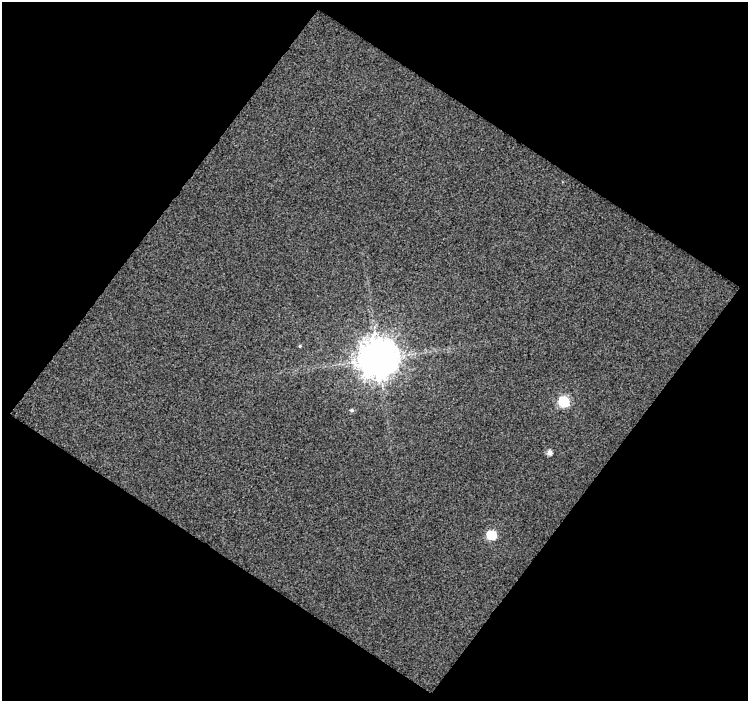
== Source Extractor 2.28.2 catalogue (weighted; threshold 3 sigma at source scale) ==
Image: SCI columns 2-747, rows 27-725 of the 747 x 752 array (HDU 1 of 3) = the unmasked area's bounding box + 8 px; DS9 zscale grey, full resolution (1 PNG px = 1 image px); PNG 750 x 703 px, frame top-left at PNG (2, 2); no overlay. Shown black and unused: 51% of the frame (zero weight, under 3 of 4 exposures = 2% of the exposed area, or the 3 px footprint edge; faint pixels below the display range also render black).
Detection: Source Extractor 2.28.2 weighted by HDU 2 'WHT'. Background 0.0161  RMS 0.092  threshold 0.413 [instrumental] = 3 sigma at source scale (4.5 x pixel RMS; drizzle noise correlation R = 1.50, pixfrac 1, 0.0396/0.0396 arcsec/px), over >= 5 px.
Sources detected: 6; all 6 listed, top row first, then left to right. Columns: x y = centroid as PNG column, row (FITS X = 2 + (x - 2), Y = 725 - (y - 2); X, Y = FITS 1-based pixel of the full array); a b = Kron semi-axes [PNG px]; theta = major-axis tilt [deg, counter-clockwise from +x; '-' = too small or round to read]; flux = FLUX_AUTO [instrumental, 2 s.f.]
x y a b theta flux
300 346 5 3 - 8.4
378 359 12 12 - 24000
564 402 7 6 - 620
352 410 5 4 - 16
549 452 6 5 - 42
491 535 6 6 - 360